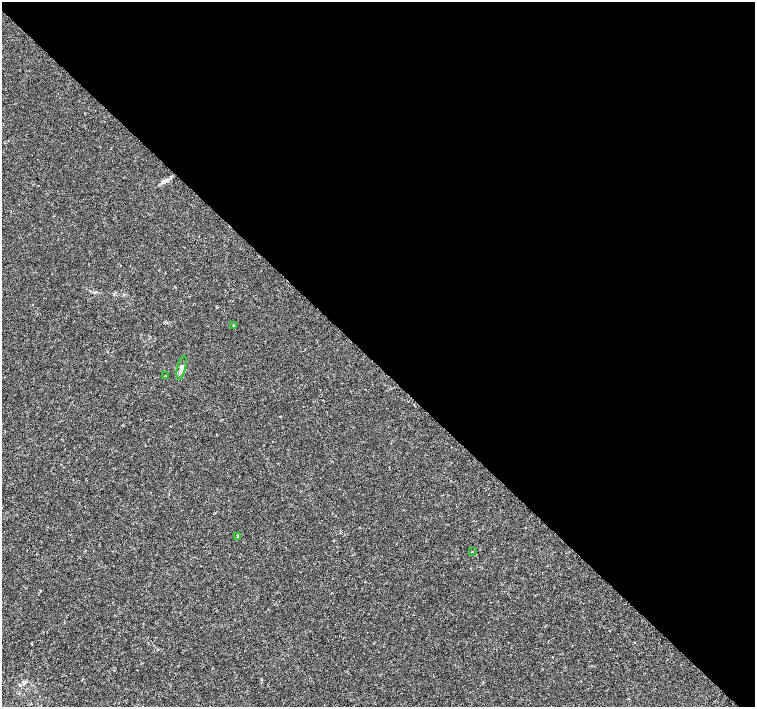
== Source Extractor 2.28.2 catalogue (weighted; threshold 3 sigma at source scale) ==
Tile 8 of 4 x 4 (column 4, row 2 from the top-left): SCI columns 4522-6026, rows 3041-4449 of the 6026 x 6016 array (HDU 1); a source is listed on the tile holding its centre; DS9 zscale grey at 2 x 2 block average (1 PNG px = mean of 2 x 2 image px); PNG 757 x 709 px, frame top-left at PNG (2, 2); each listed source drawn as its Kron ellipse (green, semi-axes under 4 px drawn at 4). Shown black and unused: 52% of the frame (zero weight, under 3 of 4 exposures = <1% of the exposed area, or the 3 px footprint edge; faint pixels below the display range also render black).
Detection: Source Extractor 2.28.2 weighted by HDU 2 'WHT'; one run over the whole footprint, this tile lists its part. Background -4.64e-05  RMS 0.0017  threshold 0.00754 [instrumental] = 3 sigma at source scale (4.5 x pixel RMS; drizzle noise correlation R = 1.50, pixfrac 1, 0.0396/0.0396 arcsec/px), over >= 5 px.
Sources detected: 5; all 5 listed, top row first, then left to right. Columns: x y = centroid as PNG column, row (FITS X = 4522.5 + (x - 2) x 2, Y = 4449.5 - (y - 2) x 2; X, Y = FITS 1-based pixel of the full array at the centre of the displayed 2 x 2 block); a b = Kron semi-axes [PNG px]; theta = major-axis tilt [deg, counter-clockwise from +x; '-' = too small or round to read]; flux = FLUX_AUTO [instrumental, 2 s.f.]
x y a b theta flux
233 325 2 2 - 0.42
182 368 12 4 77 1.7
165 376 2 2 - 0.27
238 536 3 2 - 0.24
472 552 2 2 - 0.2